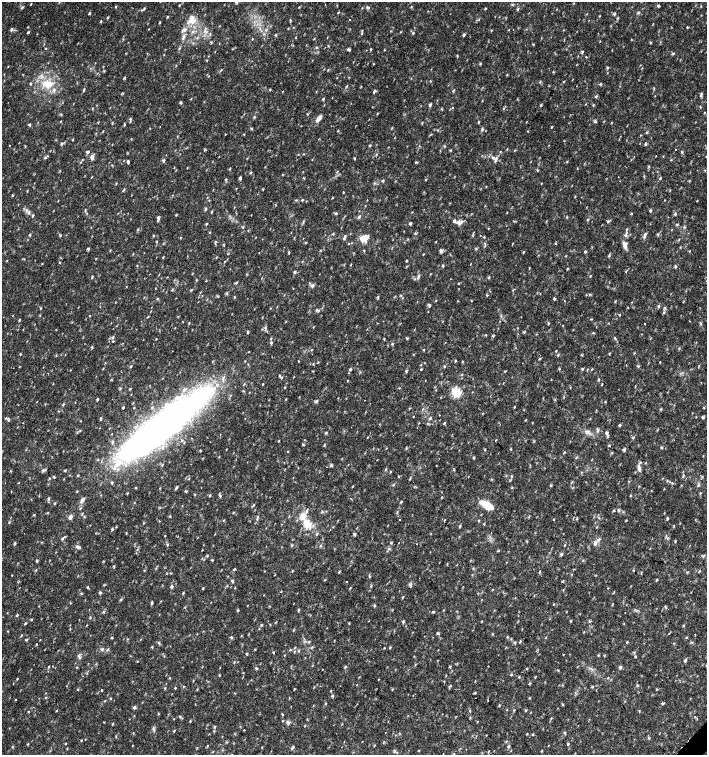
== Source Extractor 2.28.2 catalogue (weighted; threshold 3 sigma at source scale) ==
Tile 6 of 4 x 4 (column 2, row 2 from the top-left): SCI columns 1635-3043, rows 3013-4517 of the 6023 x 6029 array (HDU 1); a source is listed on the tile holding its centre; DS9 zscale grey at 2 x 2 block average (1 PNG px = mean of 2 x 2 image px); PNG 709 x 757 px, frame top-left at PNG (2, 2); no overlay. Shown black and unused: <1% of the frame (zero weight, under 2 of 3 exposures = <1% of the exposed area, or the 3 px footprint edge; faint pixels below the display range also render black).
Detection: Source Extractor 2.28.2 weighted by HDU 2 'WHT'; one run over the whole footprint, this tile lists its part. Background 0.0332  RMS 0.0037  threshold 0.0166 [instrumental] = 3 sigma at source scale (4.5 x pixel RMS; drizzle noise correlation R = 1.50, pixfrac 1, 0.0396/0.0396 arcsec/px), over >= 5 px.
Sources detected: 489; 1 inside a brighter object's white glare — not listed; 13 inside a brighter listed object's ellipse — not listed separately; the other 475 listed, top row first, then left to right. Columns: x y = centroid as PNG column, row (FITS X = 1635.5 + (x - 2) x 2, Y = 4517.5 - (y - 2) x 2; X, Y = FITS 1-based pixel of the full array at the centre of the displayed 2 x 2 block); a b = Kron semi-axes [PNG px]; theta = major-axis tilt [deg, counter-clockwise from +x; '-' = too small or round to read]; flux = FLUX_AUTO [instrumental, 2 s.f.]
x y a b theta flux
236 2 4 3 - 0.95
31 4 3 2 - 0.49
512 4 4 2 - 0.78
658 6 3 3 - 1.2
116 7 4 2 - 0.64
368 7 5 3 - 1.4
22 8 4 3 - 1.2
144 8 4 2 - 0.88
485 9 3 3 - 0.67
89 13 3 3 - 0.8
638 13 4 3 - 0.94
614 14 4 3 - 1.2
167 17 3 2 - 0.61
107 18 3 3 - 0.7
191 19 15 9 88 11
349 20 2 2 - 0.66
101 22 4 2 - 0.68
160 22 3 2 - 0.63
687 27 4 2 - 0.51
11 29 5 3 - 1.2
149 29 3 2 - 0.39
185 30 6 5 - 3.1
362 30 4 2 - 0.79
491 30 3 2 - 0.55
509 30 2 2 - 0.39
28 32 4 2 - 0.75
413 33 3 3 - 0.73
210 34 3 2 - 0.7
276 35 3 3 - 0.91
464 35 5 3 - 1.2
183 37 8 3 70 2.5
252 39 3 2 - 0.43
211 42 3 3 - 0.74
651 42 3 2 - 0.59
533 44 4 2 - 0.46
317 47 5 2 - 0.56
45 49 3 2 - 0.44
179 49 4 2 - 0.88
349 49 4 3 - 1.7
371 49 3 2 - 0.59
384 50 2 2 - 0.47
582 52 4 3 - 1.1
673 54 3 3 - 0.92
457 56 3 2 - 0.64
586 57 2 2 - 1.2
373 64 3 2 - 0.42
607 68 4 3 - 0.84
124 78 4 2 - 0.54
47 84 17 11 0 18
84 90 5 2 - 0.99
270 90 3 2 - 0.64
374 91 5 3 - 1.2
701 94 4 3 - 1.2
596 96 4 2 - 0.86
323 99 3 3 - 0.94
180 103 4 3 - 1.1
430 105 4 4 - 1.4
541 105 3 3 - 0.85
700 107 3 2 - 0.57
453 108 3 2 - 0.41
442 109 4 2 - 0.56
704 112 3 2 - 0.4
377 113 4 2 - 0.54
254 117 3 3 - 0.9
319 118 10 4 54 4.3
130 119 4 3 - 1.1
61 121 3 2 - 0.43
595 121 6 3 -56 1.2
479 122 4 2 - 0.65
526 122 3 2 - 0.34
29 125 4 3 - 1.2
551 127 3 2 - 0.64
251 129 3 2 - 0.66
483 130 5 2 - 0.92
103 131 3 2 - 0.46
647 132 4 2 - 0.75
225 134 3 2 - 0.4
177 136 3 2 - 0.49
61 143 4 3 - 1.3
9 145 2 2 - 0.85
370 145 3 2 - 0.69
646 145 4 3 - 1.1
676 149 2 2 - 1
204 150 4 2 - 0.65
450 150 3 3 - 0.71
88 152 5 3 - 1.5
682 152 3 3 - 0.8
45 157 4 3 - 0.99
92 157 7 4 84 2.9
354 158 3 3 - 0.65
496 158 7 4 58 2.3
163 161 5 3 - 1.3
128 162 4 3 - 1.1
416 162 5 2 - 0.73
649 166 3 2 - 0.62
187 168 3 2 - 0.39
230 169 3 2 - 0.54
537 170 3 2 - 0.71
337 171 3 2 - 0.61
251 172 4 3 - 0.91
92 177 3 2 - 0.37
240 178 4 3 - 1.4
660 178 4 2 - 0.66
226 179 3 2 - 0.64
426 180 3 2 - 0.56
383 181 4 3 - 1.1
116 184 3 2 - 0.52
263 189 3 2 - 0.62
123 190 5 2 - 0.87
343 192 3 2 - 0.51
12 195 2 2 - 0.79
332 198 3 2 - 0.5
209 200 2 2 - 0.38
302 200 3 2 - 0.74
205 209 5 3 - 1.1
85 210 5 2 - 0.76
650 211 4 3 - 1
29 212 5 3 - 1.3
412 212 2 2 - 0.41
631 214 3 2 - 0.72
675 214 4 3 - 0.88
33 216 3 3 - 0.95
359 217 5 3 - 1.2
567 217 3 2 - 0.58
158 218 4 3 - 1.7
588 219 3 3 - 0.72
608 221 4 3 - 1.2
459 223 9 6 15 3.9
206 224 3 2 - 0.71
410 224 4 3 - 1.3
677 224 3 3 - 0.81
243 227 3 2 - 0.67
488 228 2 2 - 0.49
138 229 3 2 - 0.69
210 232 3 2 - 0.5
333 234 4 3 - 0.81
657 234 3 3 - 0.78
30 235 3 2 - 0.74
625 235 6 4 49 2
153 236 3 2 - 0.6
345 236 4 2 - 0.8
644 236 6 3 71 1.9
180 238 3 2 - 0.5
344 239 4 2 - 0.73
364 239 6 5 - 12
215 242 4 2 - 0.73
484 243 3 2 - 0.79
555 244 3 2 - 0.65
625 245 10 6 -84 3.9
88 249 3 3 - 1.6
110 250 3 2 - 0.51
440 251 6 3 88 1.4
585 252 4 2 - 0.94
289 253 4 2 - 0.74
133 254 3 2 - 0.41
609 255 5 2 - 0.92
163 257 3 2 - 0.52
216 257 3 2 - 0.51
406 261 3 2 - 0.62
59 263 3 2 - 0.48
443 266 4 2 - 0.75
675 267 4 2 - 0.9
529 268 3 2 - 0.5
567 269 3 3 - 0.65
626 271 3 2 - 0.58
294 272 3 3 - 1.5
418 276 8 3 65 1.5
590 276 3 2 - 0.54
92 277 4 2 - 0.75
489 277 4 3 - 0.8
236 283 4 2 - 0.9
458 283 3 2 - 0.58
312 286 5 4 - 2
172 290 3 3 - 0.73
227 293 4 3 - 0.83
589 294 3 2 - 0.69
401 295 5 2 - 0.89
487 295 3 2 - 0.65
234 297 3 2 - 0.56
378 297 4 2 - 0.89
157 299 4 2 - 0.72
554 299 3 3 - 1.3
564 301 3 2 - 0.65
429 305 4 3 - 1.2
658 306 3 3 - 0.9
628 308 3 2 - 0.38
665 308 4 3 - 1.3
318 310 5 3 - 1.7
664 312 4 3 - 0.95
620 315 3 2 - 0.5
90 316 3 2 - 0.41
501 316 3 2 - 0.81
148 317 3 2 - 0.46
591 319 3 2 - 0.55
690 321 2 2 - 0.46
189 323 3 2 - 0.53
548 323 4 2 - 0.68
700 323 4 2 - 0.83
645 324 2 2 - 2.1
563 325 2 2 - 1.2
247 332 4 2 - 0.93
593 333 3 3 - 0.74
493 336 4 2 - 0.91
407 338 4 2 - 0.79
615 338 4 2 - 0.87
384 339 3 2 - 0.54
113 341 2 2 - 1
445 342 2 2 - 0.3
271 343 5 3 - 1.1
392 343 3 3 - 0.8
92 348 3 2 - 0.66
424 350 3 2 - 0.65
556 351 3 2 - 0.48
558 355 3 2 - 0.61
462 362 3 2 - 0.6
660 362 3 2 - 0.39
626 365 2 2 - 0.35
131 366 4 2 - 0.71
444 366 3 2 - 0.62
582 368 4 2 - 0.83
350 369 4 3 - 0.88
421 369 2 2 - 0.62
406 371 4 3 - 1.2
281 377 4 3 - 0.87
598 379 3 3 - 0.7
347 380 3 2 - 0.47
263 384 2 2 - 0.51
602 384 3 2 - 0.56
456 393 11 9 -70 13
97 399 3 3 - 0.72
364 400 2 2 - 0.37
316 401 4 4 - 1.2
123 407 3 2 - 0.84
514 407 3 2 - 0.53
409 408 3 2 - 0.51
661 409 4 3 - 0.76
439 415 2 2 - 0.96
413 416 3 2 - 0.36
703 417 5 3 - 1.3
431 418 3 2 - 0.76
8 419 6 2 -79 1.1
100 419 3 3 - 1
167 419 117 23 35 450
80 421 3 2 - 0.39
444 423 4 3 - 0.86
619 425 4 3 - 1.1
598 430 5 3 - 1.7
77 432 3 2 - 0.55
587 432 5 3 - 1.9
326 433 4 3 - 0.88
606 433 4 4 - 1.8
182 440 4 2 - 0.86
496 440 2 2 - 1.3
279 441 3 2 - 0.49
303 445 4 3 - 0.76
324 445 5 2 - 0.59
609 446 3 2 - 0.7
662 447 4 3 - 0.86
406 448 4 2 - 0.71
485 450 3 2 - 0.72
624 450 5 3 - 1.2
288 451 2 2 - 0.51
612 453 3 2 - 0.71
474 458 3 3 - 0.89
646 463 3 2 - 0.59
162 465 4 2 - 0.68
331 465 4 4 - 1.4
327 467 2 2 - 0.33
639 468 11 4 -75 3.1
385 469 3 2 - 0.71
65 470 3 2 - 0.73
390 472 3 2 - 0.6
398 476 3 2 - 0.53
512 476 4 3 - 0.92
683 476 6 2 62 0.99
54 477 4 2 - 0.76
410 478 5 2 - 0.79
189 479 3 2 - 0.47
667 480 3 2 - 0.54
19 482 3 2 - 0.42
112 482 3 3 - 0.84
672 483 4 2 - 1.1
393 485 3 3 - 0.77
551 485 3 2 - 0.6
698 485 5 2 - 1.1
353 486 3 2 - 0.44
512 487 3 2 - 0.54
136 488 2 2 - 0.56
160 488 3 2 - 0.44
176 488 5 2 - 1.3
186 491 4 3 - 0.89
700 493 3 3 - 0.66
194 494 3 2 - 0.51
219 494 4 2 - 0.88
210 495 4 2 - 0.7
48 499 4 3 - 1.1
82 500 8 4 52 3
401 502 4 2 - 0.82
486 504 17 6 -29 15
307 510 7 2 67 1.3
613 510 4 3 - 0.74
233 512 3 2 - 0.55
322 512 3 3 - 0.81
34 515 3 3 - 0.69
170 516 3 2 - 0.57
70 517 7 5 69 2.6
529 517 4 2 - 0.57
667 517 4 2 - 0.86
257 518 8 2 75 1.5
554 519 3 2 - 0.49
399 520 2 2 - 1.2
444 520 3 2 - 0.44
626 520 3 2 - 0.48
9 522 3 2 - 0.6
307 524 12 9 -51 14
460 526 4 3 - 0.92
674 526 3 2 - 0.74
112 529 3 3 - 0.96
316 534 6 2 60 0.94
354 534 4 3 - 1.1
165 536 2 2 - 0.4
62 538 4 4 - 1.3
667 538 4 2 - 0.91
675 541 3 2 - 0.97
391 543 3 3 - 0.8
595 543 7 5 -53 2.9
15 544 3 3 - 0.75
167 545 4 3 - 1
292 545 3 2 - 0.59
564 545 4 2 - 0.61
77 547 6 4 -6 2
389 549 4 2 - 0.91
498 551 3 2 - 0.63
561 554 5 2 - 0.99
212 560 3 2 - 0.58
36 561 4 3 - 0.83
103 561 3 2 - 0.51
156 569 3 2 - 0.49
234 569 6 2 49 0.85
36 570 3 2 - 0.63
144 570 3 2 - 0.52
634 570 2 2 - 0.8
292 571 3 2 - 0.54
699 571 4 2 - 1
339 572 4 2 - 0.62
539 572 4 2 - 0.72
687 572 3 3 - 0.65
171 573 2 2 - 0.47
641 573 4 2 - 0.56
369 577 3 3 - 0.81
324 580 3 2 - 0.5
657 580 3 3 - 0.75
232 581 4 3 - 1.2
563 581 4 2 - 0.67
347 582 2 2 - 1.1
410 585 6 3 -84 1.5
371 586 3 2 - 0.63
171 587 4 3 - 1.3
203 588 3 2 - 0.67
350 588 4 2 - 0.65
281 591 3 2 - 0.42
100 592 3 3 - 1.6
183 593 4 2 - 0.63
402 597 3 2 - 0.64
121 599 3 3 - 0.97
152 603 5 2 - 1.1
374 606 4 3 - 0.95
238 610 3 3 - 0.8
299 610 5 2 - 0.74
432 611 3 2 - 0.65
625 612 2 2 - 0.61
17 615 3 3 - 0.8
31 620 3 3 - 0.81
482 621 3 2 - 0.46
571 621 3 3 - 0.61
590 621 3 3 - 1.3
403 622 5 3 - 1.1
25 623 4 2 - 0.81
262 624 3 2 - 0.67
624 624 2 2 - 0.52
684 626 3 2 - 0.57
70 629 3 2 - 0.49
294 630 3 2 - 0.63
439 634 3 2 - 0.7
669 634 2 2 - 0.39
695 634 2 2 - 0.52
231 637 4 2 - 0.89
112 638 3 2 - 0.61
687 638 3 2 - 0.51
127 639 2 2 - 0.54
26 640 3 3 - 0.86
520 641 5 2 - 0.7
515 642 4 3 - 0.98
159 643 4 3 - 1.1
152 647 3 2 - 0.65
384 648 3 2 - 0.49
390 648 5 2 - 0.64
102 649 5 3 - 1.3
255 649 3 2 - 0.58
290 650 3 2 - 0.62
298 651 3 3 - 0.75
273 652 3 2 - 0.85
247 654 3 3 - 0.77
598 655 3 2 - 0.47
78 656 4 2 - 1.2
685 660 5 3 - 1.4
137 662 3 2 - 0.4
49 666 3 2 - 0.53
53 666 2 2 - 0.6
450 666 3 3 - 0.72
488 666 2 2 - 0.42
345 667 4 3 - 0.89
620 667 5 4 - 1.5
256 668 4 3 - 0.98
322 669 2 2 - 0.94
527 669 3 2 - 0.65
558 670 4 2 - 0.52
511 674 3 2 - 0.7
219 675 3 2 - 0.53
446 675 3 2 - 0.46
519 677 3 2 - 0.78
608 678 3 2 - 0.54
378 679 3 2 - 0.37
193 680 3 2 - 0.48
637 685 3 3 - 0.76
165 688 3 2 - 0.56
175 688 3 2 - 0.6
294 689 5 2 - 0.43
102 690 2 2 - 1.7
331 691 3 2 - 0.45
475 693 3 2 - 0.65
332 696 5 2 - 0.72
45 697 3 2 - 0.57
110 698 3 2 - 0.51
529 698 3 2 - 0.61
16 700 2 2 - 0.51
488 700 2 2 - 0.55
105 701 3 2 - 0.4
326 703 3 2 - 0.58
663 703 5 3 - 0.85
563 704 3 3 - 0.67
134 708 5 3 - 1.4
57 710 2 2 - 0.47
514 710 3 2 - 0.51
526 710 3 3 - 0.77
470 711 4 2 - 0.7
28 712 3 2 - 0.57
158 714 3 3 - 0.61
282 714 2 2 - 1.2
180 716 4 2 - 0.85
695 716 2 2 - 0.47
190 721 4 2 - 0.63
288 722 5 3 - 2.2
477 722 3 2 - 0.45
112 724 3 2 - 0.57
214 727 3 3 - 1.2
153 729 8 2 -85 1.4
244 730 3 2 - 0.42
174 731 3 2 - 0.71
564 733 3 3 - 0.84
527 734 3 2 - 0.53
532 734 3 2 - 0.66
649 738 4 3 - 0.85
81 740 3 2 - 0.49
28 744 3 2 - 0.58
65 744 3 2 - 0.42
568 744 3 3 - 0.93
132 745 3 2 - 0.37
509 746 4 3 - 1
12 747 3 2 - 0.53
341 747 2 2 - 0.27
292 748 5 3 - 1.3
419 751 3 2 - 0.46
488 751 3 2 - 0.46
454 754 3 2 - 0.62
Isophote crosses this tile's border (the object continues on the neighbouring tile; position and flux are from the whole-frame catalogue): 1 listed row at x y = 236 2
Diffuse or blended objects may show on this block-average render without a row.